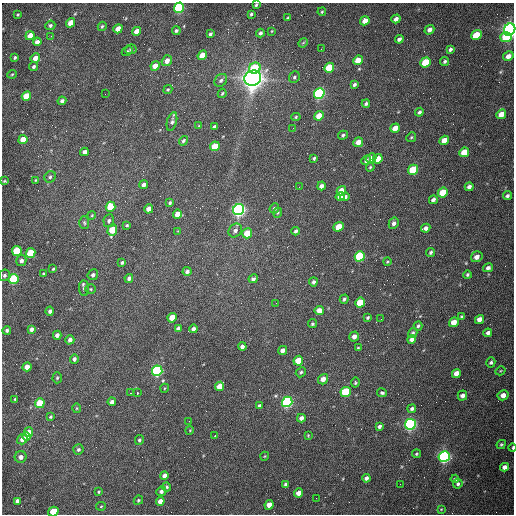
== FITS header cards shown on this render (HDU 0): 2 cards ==
NAXIS1  =                  512 /fastest changing axis
NAXIS2  =                  512 /next to fastest changing axis

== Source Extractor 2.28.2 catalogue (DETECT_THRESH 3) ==
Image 512 x 512 px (HDU 0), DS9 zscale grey, 1 PNG px = 1 image px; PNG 516 x 516 px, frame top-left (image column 1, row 512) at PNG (2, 3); each listed source drawn as its Kron ellipse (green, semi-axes under 4 px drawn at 4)
Background 1550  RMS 24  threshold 70.9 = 3 sigma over >= 5 px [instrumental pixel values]
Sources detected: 221; all 221 listed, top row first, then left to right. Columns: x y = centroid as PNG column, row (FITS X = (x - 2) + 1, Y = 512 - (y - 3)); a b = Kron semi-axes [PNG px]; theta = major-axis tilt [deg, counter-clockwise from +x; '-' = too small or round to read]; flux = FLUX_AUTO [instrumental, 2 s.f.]
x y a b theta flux
256 5 3 3 - 2.2e+03
179 8 5 4 - 2.6e+05
322 12 4 3 - 1.6e+03
251 14 3 3 - 2.5e+03
18 15 3 2 - 1.5e+03
288 18 3 2 - 1.5e+03
396 19 4 4 - 7.6e+03
365 21 5 4 - 1.5e+04
71 23 5 4 - 1.8e+04
50 25 5 4 - 3.0e+03
102 26 5 4 - 2.4e+03
118 29 5 4 - 1.6e+04
429 30 5 4 - 7.3e+03
510 30 6 5 - 1.1e+06
137 31 5 4 - 2.0e+04
176 31 4 4 - 2.7e+03
272 31 3 3 - 1.2e+03
260 33 4 4 - 3.5e+03
210 34 4 3 - 2.9e+03
476 35 5 4 - 5.5e+04
30 36 5 4 - 2.0e+04
51 36 3 3 - 1.6e+03
506 37 5 5 - 4.4e+04
399 39 4 3 - 4.7e+03
37 42 4 4 - 9.6e+03
303 43 5 4 - 2.0e+03
131 49 6 5 - 2.3e+03
321 49 2 2 - 7.6e+02
450 49 4 3 - 3.8e+03
127 51 6 4 27 2.1e+03
202 55 5 4 - 2.6e+04
508 56 5 4 - 8.5e+03
15 57 3 3 - 2.3e+03
35 58 5 4 - 1.2e+04
358 60 5 4 - 2.3e+04
167 61 6 5 - 1.1e+04
445 61 4 3 - 3.0e+03
426 62 5 4 - 6.2e+04
34 66 4 3 - 3.4e+03
155 66 5 4 - 1.5e+04
255 68 6 5 - 5.5e+04
329 68 5 4 - 6.9e+04
12 74 5 4 - 1.8e+03
294 77 6 5 - 3.2e+03
253 78 8 7 - 2.1e+06
221 80 7 5 45 4.4e+03
354 85 4 3 - 3.9e+03
168 90 5 4 - 1.9e+03
222 93 5 3 - 1.9e+03
319 93 5 5 - 3.5e+05
105 94 2 2 - 7.6e+02
26 96 5 4 - 4.3e+04
62 101 4 4 - 4.2e+03
366 103 4 3 - 2.7e+03
419 112 4 4 - 3.8e+03
501 114 5 4 - 2.1e+04
319 116 5 4 - 2.3e+04
296 117 5 4 - 2.2e+03
172 121 10 5 75 4.2e+03
199 126 4 3 - 1.4e+03
214 127 4 3 - 4.0e+03
293 128 2 2 - 7.0e+02
395 128 5 4 - 1.4e+04
343 135 5 4 - 2.9e+03
411 137 5 4 - 2.0e+03
23 139 4 4 - 2.4e+04
444 140 5 4 - 1.8e+04
183 141 5 4 - 3.2e+03
358 142 5 4 - 1.3e+04
215 146 5 4 - 3.5e+04
84 152 4 4 - 8.0e+03
464 152 5 4 - 2.6e+04
314 158 4 3 - 2.5e+03
371 158 5 4 - 7.2e+03
378 159 5 4 - 2.2e+04
366 160 5 4 - 4.2e+03
370 167 4 3 - 1.9e+03
413 170 5 4 - 6.7e+04
50 177 6 5 - 3.8e+03
36 180 4 2 - 1.4e+03
4 181 4 3 - 1.7e+03
143 185 4 4 - 6.2e+03
321 186 4 4 - 6.3e+03
299 187 2 2 - 1.0e+03
469 187 4 4 - 5.6e+03
341 191 5 4 - 2.7e+04
443 193 5 4 - 4.9e+04
340 196 4 4 - 1.2e+04
507 196 5 4 - 3.8e+03
345 197 5 4 - 4.3e+03
433 200 4 4 - 5.0e+03
170 203 4 4 - 2.6e+03
110 207 5 5 - 4.5e+04
274 208 5 4 - 3.9e+03
149 209 5 4 - 1.5e+04
239 210 6 5 - 7.0e+05
278 213 5 3 - 1.7e+03
177 214 5 4 - 1.3e+04
92 215 4 3 - 1.5e+03
109 221 6 5 - 3.7e+03
84 223 6 5 - 2.4e+03
394 223 6 4 59 5.2e+03
127 225 3 3 - 1.9e+03
339 227 5 4 - 2.9e+04
426 228 5 4 - 5.8e+03
112 230 6 4 71 4.2e+04
235 230 7 6 - 5.2e+03
178 231 4 4 - 1.2e+03
296 231 4 3 - 4.3e+03
247 233 5 5 - 3.8e+04
17 251 5 4 - 7.0e+04
431 252 4 3 - 3.0e+03
31 253 5 4 - 8.2e+04
360 256 5 5 - 1.7e+05
477 257 6 5 - 9.0e+03
21 261 5 5 - 6.3e+03
387 262 4 3 - 1.7e+03
122 263 3 3 - 2.5e+03
488 268 5 4 - 4.8e+03
53 269 3 3 - 1.5e+03
187 271 4 4 - 5.5e+03
43 274 3 2 - 1.7e+03
4 275 6 5 - 3.7e+03
93 275 5 5 - 4.2e+03
467 275 4 4 - 2.6e+03
129 278 4 3 - 5.5e+03
13 279 5 5 - 1.4e+05
253 279 5 4 - 4.4e+03
313 282 4 4 - 3.9e+03
84 288 8 5 -84 4.3e+03
91 289 5 4 - 2.1e+03
344 299 4 3 - 2.8e+03
360 302 5 5 - 6.7e+04
276 303 2 2 - 1.1e+03
319 310 5 4 - 1.7e+04
50 311 4 4 - 4.5e+03
368 317 4 3 - 2.4e+03
462 317 4 3 - 3.1e+03
172 318 5 4 - 3.4e+04
381 319 2 2 - 8.4e+02
480 319 5 4 - 1.1e+04
454 322 5 4 - 1.9e+04
312 324 5 4 - 2.4e+03
418 326 5 4 - 3.3e+03
178 328 4 4 - 4.3e+03
31 329 4 4 - 5.7e+03
193 329 4 4 - 6.3e+03
7 330 4 4 - 3.2e+03
413 333 5 4 - 3.1e+03
488 333 4 4 - 5.1e+03
57 335 4 4 - 7.2e+03
354 336 5 4 - 7.1e+03
412 339 4 4 - 6.3e+03
70 340 4 4 - 6.1e+03
242 346 4 4 - 5.4e+03
358 348 4 3 - 1.4e+03
282 350 5 4 - 7.8e+03
74 359 4 4 - 4.8e+03
298 361 5 4 - 3.2e+04
491 362 5 4 - 3.3e+03
27 367 4 4 - 1.4e+04
157 371 5 5 - 3.5e+05
500 371 5 3 - 1.4e+03
301 372 5 4 - 2.6e+03
456 373 5 4 - 1.2e+04
57 378 5 4 - 2.3e+03
323 379 5 5 - 1.1e+04
355 383 5 4 - 2.3e+03
220 386 5 4 - 2.2e+04
165 388 4 3 - 1.3e+03
346 392 5 5 - 1.1e+05
130 393 2 2 - 9.8e+02
137 393 3 3 - 7.5e+03
382 393 5 4 - 2.7e+03
462 395 5 4 - 5.9e+03
503 395 5 5 - 1.0e+04
15 399 4 3 - 2.2e+03
112 402 4 4 - 6.0e+03
287 402 5 5 - 4.3e+05
40 403 5 4 - 5.1e+04
259 406 4 3 - 3.5e+03
77 408 5 3 - 1.5e+03
412 409 4 4 - 4.0e+03
50 417 3 3 - 1.8e+03
301 418 4 4 - 6.6e+03
189 421 2 2 - 8.2e+02
410 424 5 5 - 5.7e+05
379 426 4 3 - 4.1e+03
190 430 4 3 - 1.3e+03
29 432 5 4 - 1.7e+04
308 435 3 3 - 1.4e+03
215 436 3 2 - 1.8e+03
27 437 4 3 - 1.4e+04
22 439 5 5 - 1.0e+04
139 440 5 4 - 3.1e+03
501 444 5 3 - 2.1e+03
513 448 4 2 - 2.4e+03
78 450 5 5 - 3.7e+03
416 454 4 4 - 2.0e+03
265 456 4 3 - 1.2e+03
444 456 5 5 - 6.3e+05
21 457 6 6 - 7.2e+03
505 467 4 4 - 7.8e+03
164 475 4 3 - 7.1e+03
366 478 4 4 - 5.8e+03
455 479 4 4 - 3.0e+03
285 484 4 3 - 3.2e+03
400 484 2 2 - 6.6e+02
458 484 5 4 - 3.4e+03
167 487 4 4 - 2.7e+03
161 491 5 4 - 4.8e+03
99 492 4 3 - 1.9e+03
298 493 5 4 - 1.3e+04
316 498 2 2 - 3.3e+03
138 500 5 4 - 2.1e+03
18 501 4 4 - 9.7e+03
160 501 4 4 - 1.4e+04
269 505 5 4 - 1.3e+04
101 506 5 4 - 1.7e+03
441 509 4 3 - 1.5e+03
53 512 5 4 - 4.1e+04
At the frame edge (FLAGS 8, measured only in part): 5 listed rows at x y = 256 5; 179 8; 510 30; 513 448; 53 512